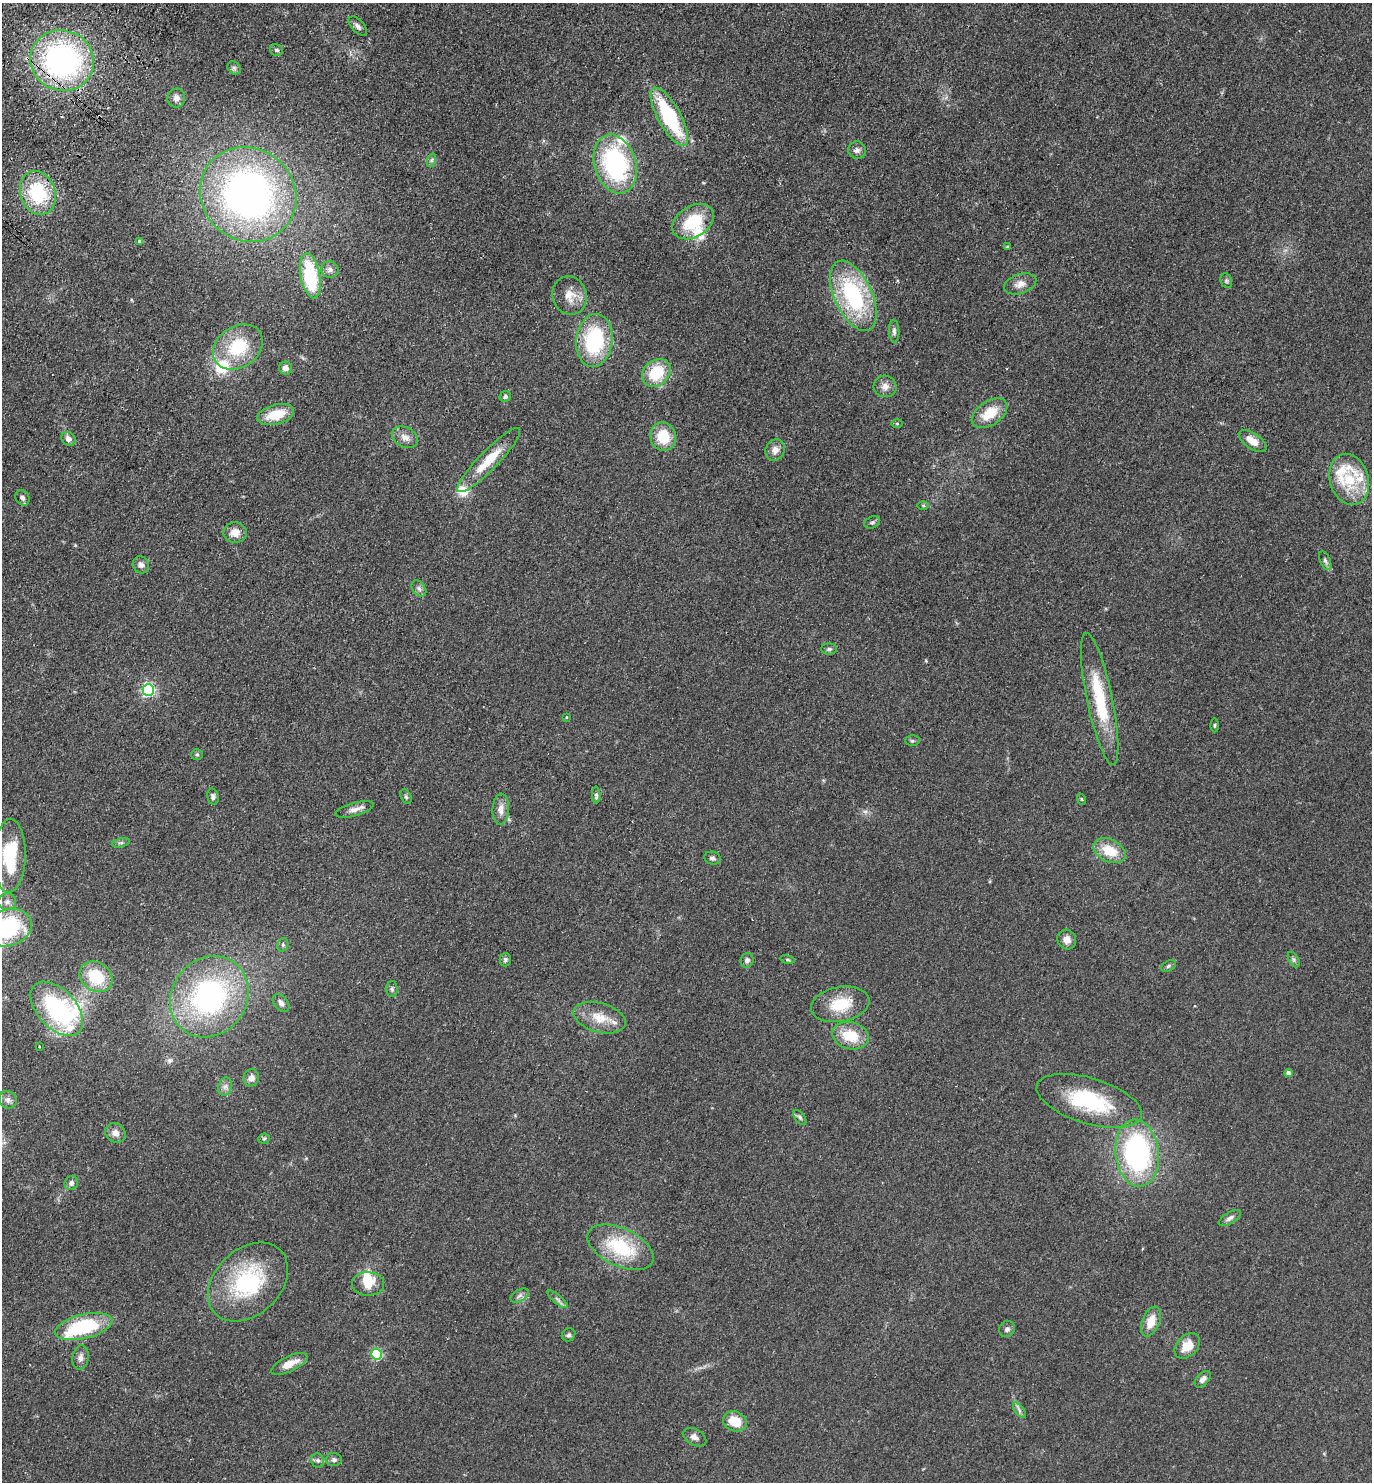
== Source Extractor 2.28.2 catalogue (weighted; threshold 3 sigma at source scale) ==
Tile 11 of 4 x 4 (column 3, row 3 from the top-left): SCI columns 2940-4309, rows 1517-2996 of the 6020 x 5993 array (HDU 1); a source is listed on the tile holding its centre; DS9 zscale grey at full resolution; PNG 1374 x 1484 px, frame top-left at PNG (2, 3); each listed source drawn as its Kron ellipse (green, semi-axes under 4 px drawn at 4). Shown black and unused: <1% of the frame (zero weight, under 2 of 3 exposures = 3% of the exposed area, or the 3 px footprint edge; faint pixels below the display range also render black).
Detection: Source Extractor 2.28.2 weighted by HDU 2 'WHT'; one run over the whole footprint, this tile lists its part. Background 0.0949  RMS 0.009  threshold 0.0403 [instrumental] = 3 sigma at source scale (4.5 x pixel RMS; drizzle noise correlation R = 1.50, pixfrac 1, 0.05/0.05 arcsec/px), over >= 5 px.
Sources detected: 125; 1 too faint to see at this stretch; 1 inside a brighter object's white glare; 1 cosmic-ray / hot-pixel residue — neither listed nor drawn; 13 inside a brighter listed object's ellipse — not listed separately; the other 109 listed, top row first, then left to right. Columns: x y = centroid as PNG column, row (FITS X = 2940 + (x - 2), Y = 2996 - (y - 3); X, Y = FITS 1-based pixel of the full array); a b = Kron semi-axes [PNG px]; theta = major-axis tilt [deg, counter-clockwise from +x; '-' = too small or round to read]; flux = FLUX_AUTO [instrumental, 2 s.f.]
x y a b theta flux
358 26 11 6 -48 3.1
277 50 7 5 -15 2
62 61 32 30 -24 220
234 68 7 6 - 2.1
176 98 9 9 - 4.5
669 117 33 11 -61 80
857 150 9 8 - 3.5
432 160 7 4 71 1.8
615 164 30 20 -73 120
38 193 22 17 -71 55
248 194 50 46 -38 360
693 222 22 15 32 37
140 241 4 4 - 1.8
1007 247 4 4 - 0.81
330 269 9 8 - 3.6
310 276 23 9 -79 65
1226 281 7 5 -71 1.8
1020 284 16 9 18 7.2
570 296 19 17 -73 13
853 296 38 18 -65 95
894 331 11 5 -87 2.4
594 340 26 18 83 75
238 347 27 20 34 43
286 368 6 6 - 4.9
656 373 15 12 44 33
885 386 11 10 - 6
505 396 6 5 - 2.4
990 413 20 12 34 21
276 415 19 9 15 22
897 423 6 4 0 0.96
405 437 14 10 -27 6.5
663 437 14 12 -74 24
68 439 7 6 - 4.2
1253 441 16 8 -34 10
775 450 11 9 63 6.1
489 460 44 9 46 26
1349 479 26 19 -74 34
22 498 8 6 -63 2.7
923 505 6 4 -1 1.1
872 522 8 5 29 1.9
235 533 12 10 4 8.3
1325 561 10 5 -66 2.3
141 565 9 8 - 3.3
419 588 9 6 -50 2.7
829 649 8 5 0 1.7
148 690 6 6 - 170
1100 699 67 13 -78 55
566 717 4 3 - 0.62
1215 725 7 3 89 1.1
912 741 7 5 -1 1.7
197 754 6 5 - 1.3
596 795 8 4 -88 1.9
213 797 8 6 -77 2.7
406 797 8 5 -63 1.6
1081 799 5 3 - 0.74
354 809 20 6 15 5.7
501 809 15 8 87 6.8
121 843 9 4 13 2
1110 851 17 11 -26 21
10 856 37 16 88 52
712 858 8 6 -15 2.4
7 902 9 8 - 4
8 928 24 18 18 78
1067 939 10 9 - 6.3
283 945 7 5 72 1.8
505 960 7 5 88 2
747 960 7 6 - 3
787 960 7 4 -9 1.3
1294 960 8 5 -60 2
1168 966 8 5 28 1.6
96 977 17 14 -35 34
392 989 8 5 -89 2
209 997 42 37 52 170
281 1003 10 6 -49 3.4
840 1004 29 17 10 28
57 1009 32 19 -47 110
600 1018 27 14 -16 18
850 1036 18 13 -13 25
39 1046 3 2 - 1
1289 1073 4 4 - 5.5
251 1078 8 7 - 6
225 1087 9 7 73 3.5
8 1100 9 8 - 3.8
1089 1101 54 23 -17 74
800 1117 9 5 -52 2
115 1133 11 9 -40 5.8
264 1139 6 5 - 1.5
1137 1153 33 21 -83 170
71 1183 7 6 - 3.1
1230 1218 12 5 30 3.2
620 1247 35 19 -25 55
248 1282 46 32 44 84
368 1284 16 12 -1 12
520 1296 10 5 32 2.9
557 1299 12 4 -40 2.7
1151 1321 16 8 68 13
84 1327 29 12 14 68
1007 1329 8 7 - 2.8
569 1335 7 6 - 2.3
1187 1346 14 10 45 14
377 1354 5 5 - 77
80 1358 12 8 81 4.4
289 1364 19 7 26 11
1203 1379 10 6 47 4
1019 1410 9 4 -53 2.3
735 1421 12 9 -20 19
694 1437 13 8 -29 4.6
318 1460 7 6 - 2.2
334 1460 8 6 -3 2.5
Overlapping masked pixels (flux is a lower limit): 1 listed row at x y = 62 61
Isophote crosses this tile's border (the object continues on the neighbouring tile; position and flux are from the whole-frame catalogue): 1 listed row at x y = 8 928